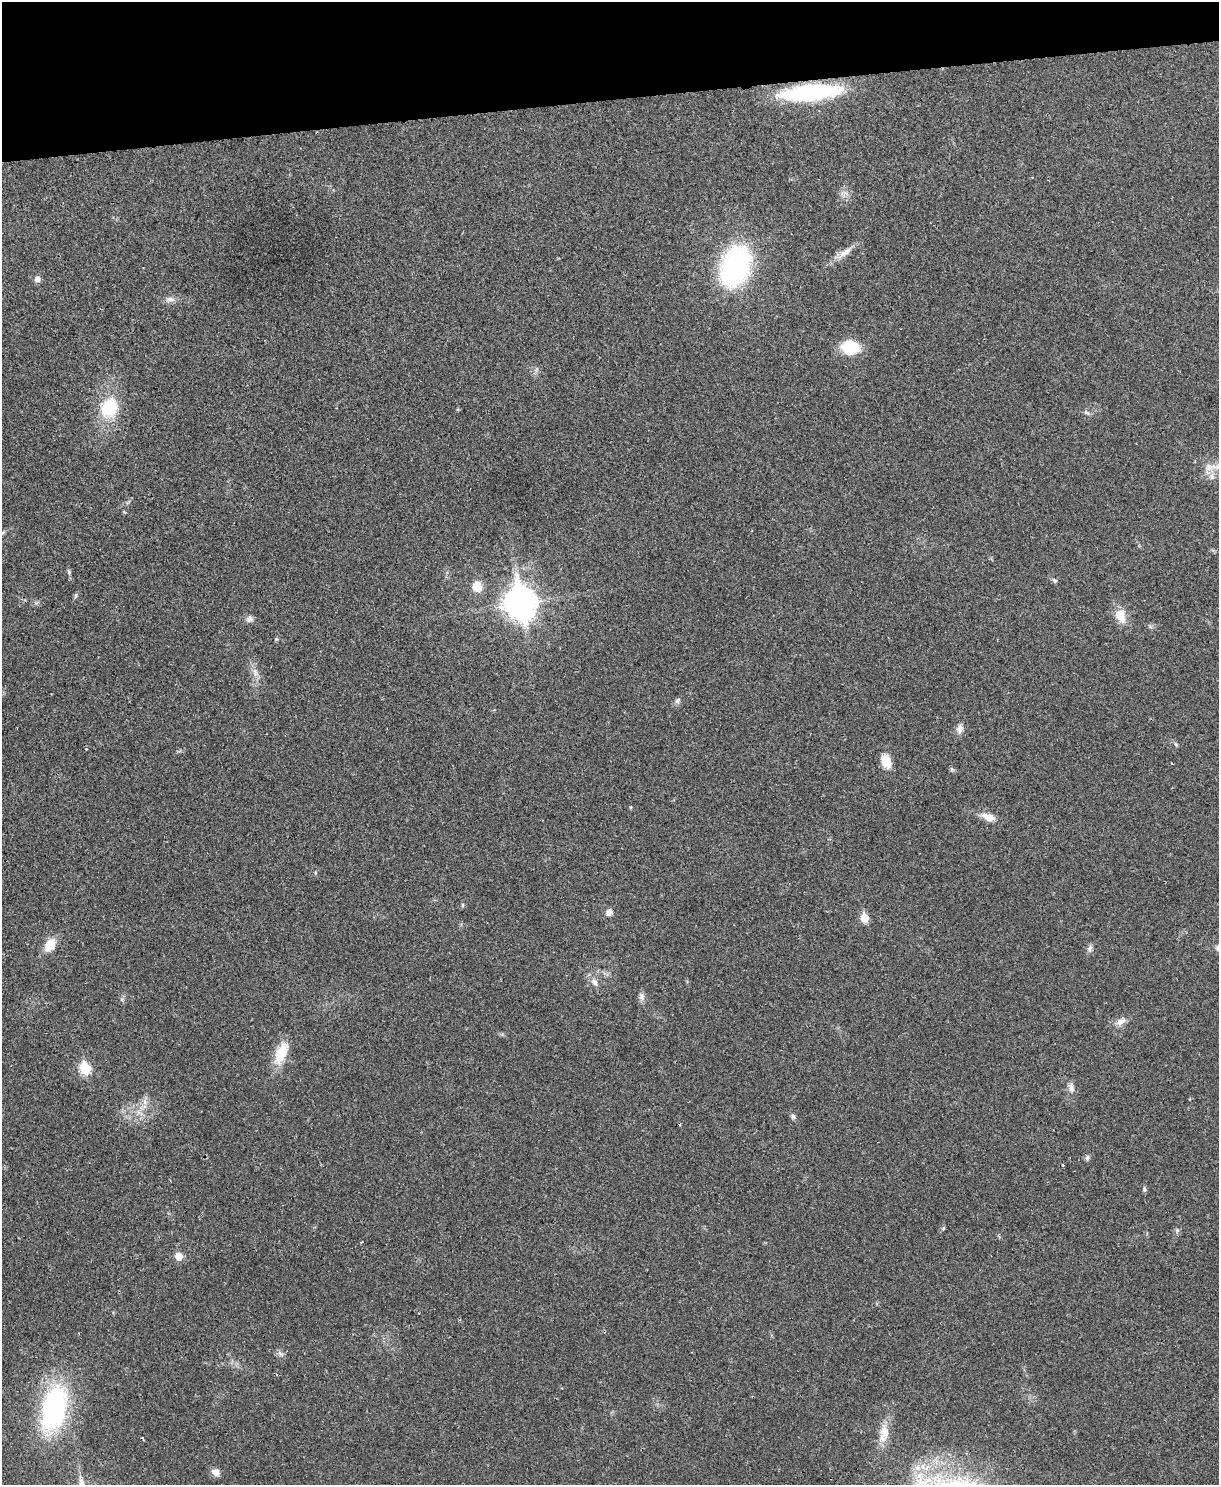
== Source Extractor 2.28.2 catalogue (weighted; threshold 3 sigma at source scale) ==
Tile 3 of 4 x 3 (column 3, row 1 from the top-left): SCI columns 2490-3706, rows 3125-4607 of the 4981 x 4874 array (HDU 1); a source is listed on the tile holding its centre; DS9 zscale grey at full resolution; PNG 1221 x 1487 px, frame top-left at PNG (2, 2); no overlay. Shown black and unused: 7% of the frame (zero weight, under 2 of 3 exposures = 3% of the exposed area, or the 3 px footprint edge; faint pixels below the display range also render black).
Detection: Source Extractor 2.28.2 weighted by HDU 2 'WHT'; one run over the whole footprint, this tile lists its part. Background 0.0313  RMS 0.0043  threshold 0.0194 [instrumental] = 3 sigma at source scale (4.5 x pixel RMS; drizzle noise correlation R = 1.50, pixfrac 1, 0.05/0.05 arcsec/px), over >= 5 px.
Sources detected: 53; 1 cosmic-ray / hot-pixel residue — not listed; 1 inside a brighter listed object's ellipse — not listed separately; the other 51 listed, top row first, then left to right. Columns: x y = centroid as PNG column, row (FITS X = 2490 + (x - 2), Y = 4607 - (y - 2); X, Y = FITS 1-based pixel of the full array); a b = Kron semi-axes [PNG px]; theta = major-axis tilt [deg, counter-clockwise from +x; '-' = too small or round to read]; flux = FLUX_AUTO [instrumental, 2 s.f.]
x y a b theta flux
810 92 61 16 5 52
845 193 11 4 -33 1.3
844 253 31 8 34 4.6
735 266 35 24 71 83
37 279 8 7 - 1.7
170 299 13 7 5 2.3
850 347 18 13 -7 16
536 369 10 3 69 0.79
109 408 23 19 67 20
1086 412 8 5 -29 1
1210 467 22 16 33 5.9
3 533 7 4 45 0.77
69 572 7 5 -90 0.77
1054 580 7 6 - 0.87
477 586 11 10 - 6.3
76 595 8 5 82 0.73
520 603 13 10 -70 640
1120 616 19 14 -72 6.7
250 619 10 9 - 1.7
276 639 5 4 - 0.55
255 672 14 8 -77 2.9
677 701 9 6 67 1.3
960 729 13 9 77 2.6
1176 744 7 5 -66 0.7
886 761 17 10 -71 6.4
952 770 7 4 -19 0.68
988 817 17 8 -21 4.8
463 905 6 4 89 0.54
609 913 8 7 - 2.3
864 918 6 5 - 12
50 945 12 8 55 9.7
1090 949 10 7 72 1.5
594 982 13 8 -56 2.7
641 996 12 8 -84 1.9
1120 1022 16 9 31 3.1
281 1053 30 14 67 11
85 1068 7 6 - 29
1071 1087 15 8 -78 2.4
139 1111 24 5 58 3.9
793 1116 8 6 -60 1.1
1087 1158 8 5 75 0.93
1063 1165 3 3 - 0.35
1144 1189 8 5 89 0.81
943 1228 6 4 88 0.52
1177 1230 6 4 -46 0.76
361 1242 3 3 - 0.51
179 1256 6 5 - 6.7
281 1354 12 4 -40 1.2
54 1408 49 25 76 75
884 1433 30 13 82 7.4
216 1472 11 9 -28 2.6
Isophote crosses this tile's border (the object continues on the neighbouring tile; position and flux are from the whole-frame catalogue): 1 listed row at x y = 1210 467